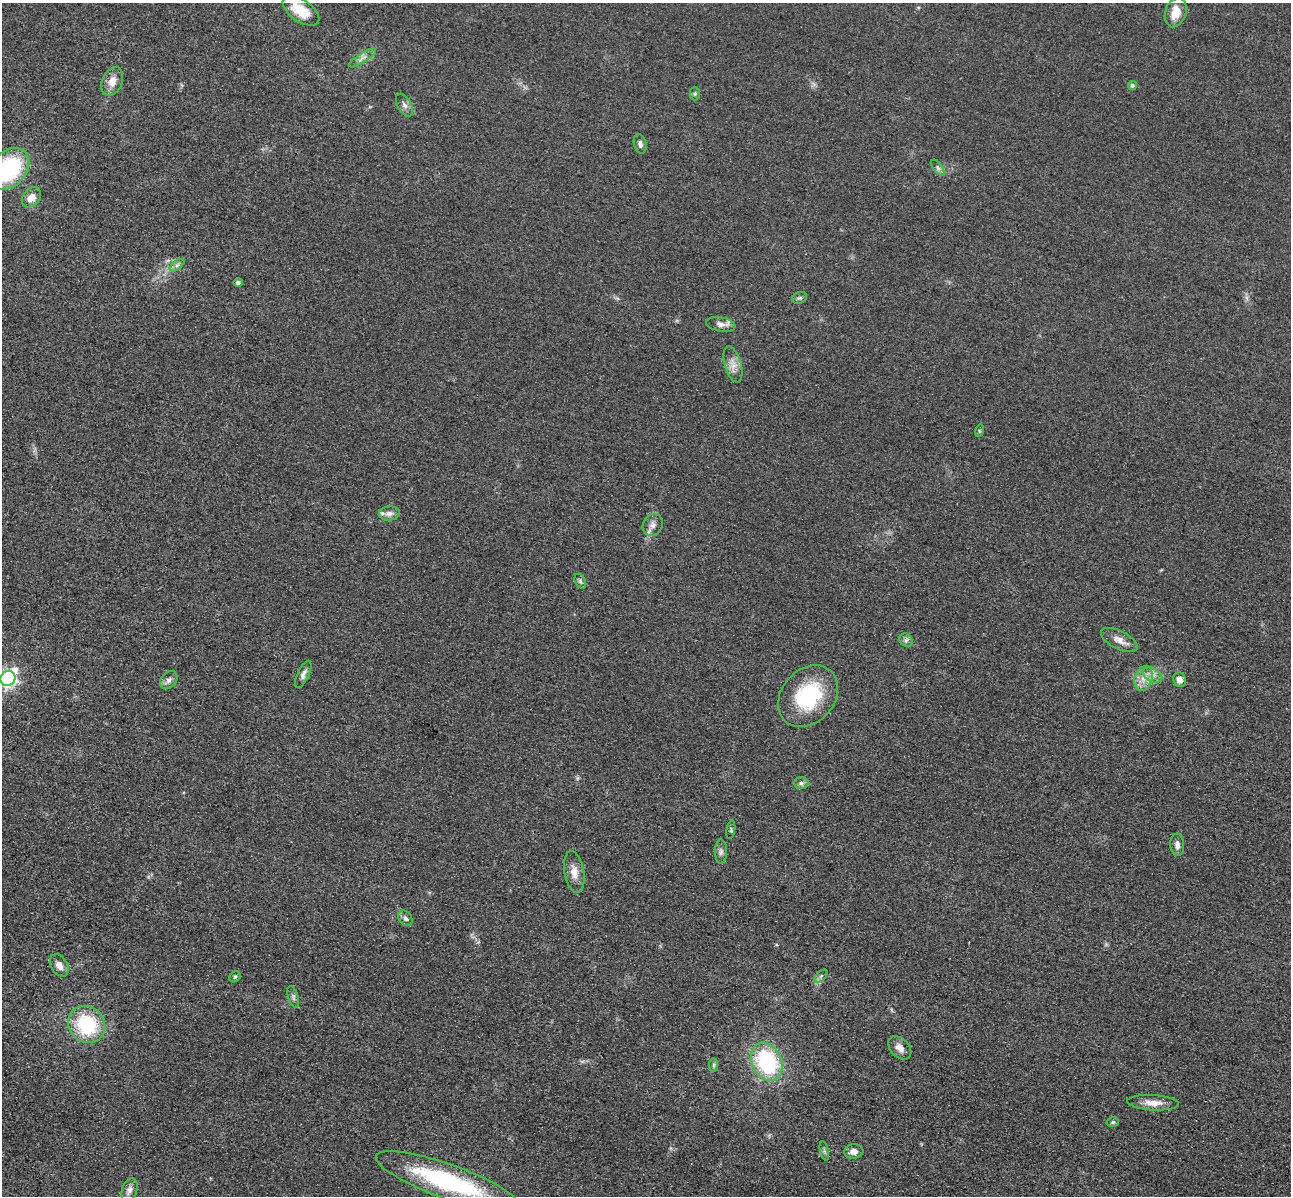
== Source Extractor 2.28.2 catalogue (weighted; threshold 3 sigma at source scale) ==
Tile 7 of 4 x 4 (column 3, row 2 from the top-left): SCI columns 2751-4039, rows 2786-3979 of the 5350 x 5365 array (HDU 1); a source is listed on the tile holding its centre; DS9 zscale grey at full resolution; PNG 1293 x 1198 px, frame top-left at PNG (2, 3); each listed source drawn as its Kron ellipse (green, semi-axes under 4 px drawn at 4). Shown black and unused: <1% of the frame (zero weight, under 3 of 4 exposures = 9% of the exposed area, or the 3 px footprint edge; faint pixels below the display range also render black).
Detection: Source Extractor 2.28.2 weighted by HDU 2 'WHT'; one run over the whole footprint, this tile lists its part. Background 0.0485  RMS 0.0084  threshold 0.0377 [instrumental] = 3 sigma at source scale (4.5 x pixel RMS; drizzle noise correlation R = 1.50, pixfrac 1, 0.05/0.05 arcsec/px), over >= 5 px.
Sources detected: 51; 2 inside a brighter listed object's ellipse — not listed separately; the other 49 listed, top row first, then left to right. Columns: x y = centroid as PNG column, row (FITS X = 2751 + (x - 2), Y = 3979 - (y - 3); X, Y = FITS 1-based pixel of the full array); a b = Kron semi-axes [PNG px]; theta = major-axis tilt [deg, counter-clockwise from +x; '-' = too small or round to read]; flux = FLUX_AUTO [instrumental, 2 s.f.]
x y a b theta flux
301 11 21 11 -34 18
1176 12 15 10 72 12
362 58 15 4 33 3.9
112 81 15 10 66 8.3
1132 85 4 4 - 1.8
695 93 7 5 88 1.5
404 105 12 7 -60 3.6
640 144 10 6 -76 3.2
938 168 9 4 -54 2.3
9 169 24 17 46 83
31 197 11 8 51 7.3
177 265 8 4 37 2.3
238 282 4 4 - 2.1
800 298 7 5 19 1.8
721 324 15 7 -9 4.5
733 364 19 8 -74 7
979 431 6 4 73 1.1
389 513 10 7 3 3.6
653 525 11 9 61 4.7
580 581 8 5 -61 1.7
906 640 7 6 - 2.3
1119 640 20 9 -27 7.1
303 674 15 6 65 3.3
1152 675 10 6 -26 4.5
8 678 8 7 - 260
1143 678 13 8 72 7.4
169 680 10 7 49 3.7
1180 680 7 6 - 5.2
808 696 34 26 48 61
801 783 7 6 - 2.2
731 830 9 3 80 1
1177 845 11 7 -84 3.9
721 852 12 6 90 2.9
574 872 21 10 -80 8.9
405 918 8 6 -55 2.5
59 965 12 8 -58 5.6
821 976 7 4 45 1.8
235 977 6 5 - 1.2
293 997 11 5 -73 2.2
87 1024 19 17 -44 55
900 1048 13 9 -46 6
767 1062 20 14 -65 82
714 1065 7 4 90 1.5
1153 1103 26 7 -3 8.7
1113 1122 6 4 15 1.4
824 1151 10 4 -77 1.8
854 1151 9 7 7 5.1
448 1181 76 17 -20 110
129 1190 12 7 69 4.3
Isophote crosses this tile's border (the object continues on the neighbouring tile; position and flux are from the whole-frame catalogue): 2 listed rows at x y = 9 169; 8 678